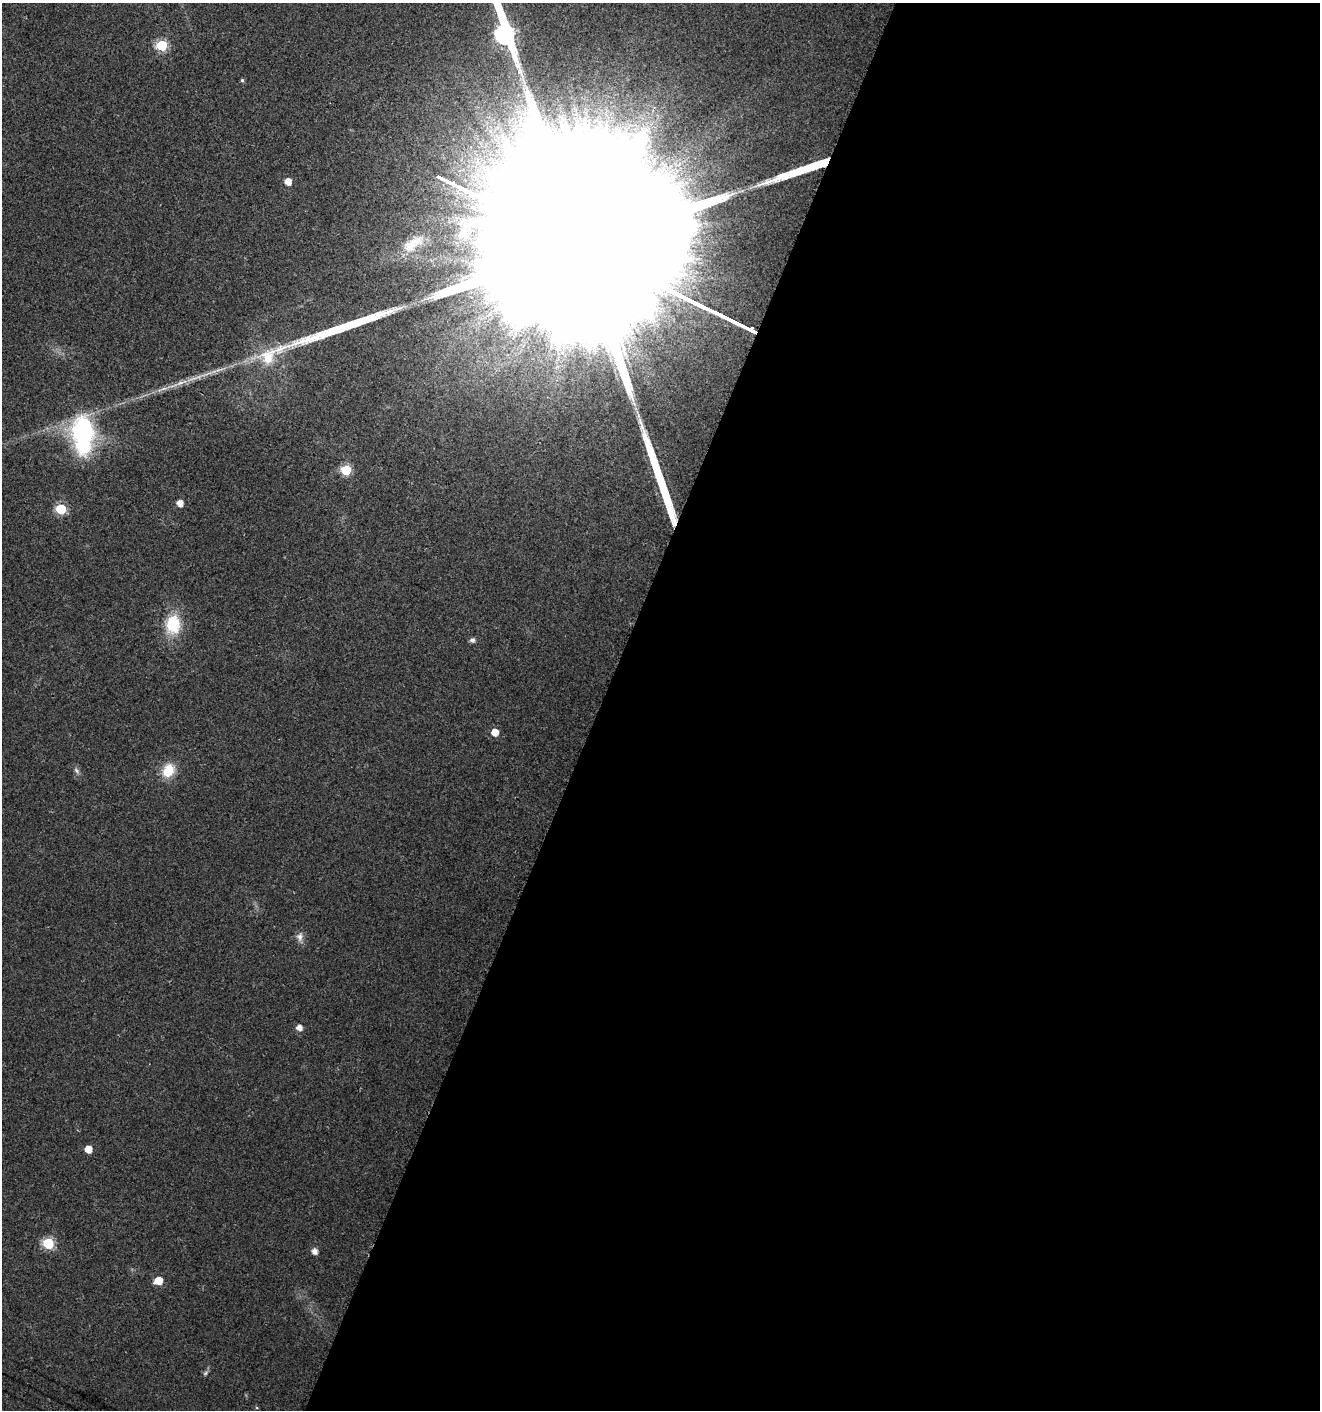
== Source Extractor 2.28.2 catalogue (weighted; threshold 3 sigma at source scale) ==
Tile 12 of 4 x 4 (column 4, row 3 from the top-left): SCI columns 4236-5553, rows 1414-2821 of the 5767 x 5648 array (HDU 1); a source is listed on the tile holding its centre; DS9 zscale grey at full resolution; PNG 1322 x 1412 px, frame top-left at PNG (2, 3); no overlay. Shown black and unused: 55% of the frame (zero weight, under 2 of 3 exposures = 1% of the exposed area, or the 3 px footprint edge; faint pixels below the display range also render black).
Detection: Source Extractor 2.28.2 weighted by HDU 2 'WHT'; one run over the whole footprint, this tile lists its part. Background 0.0196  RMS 0.0049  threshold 0.022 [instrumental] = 3 sigma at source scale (4.5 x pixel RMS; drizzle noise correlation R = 1.50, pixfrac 1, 0.0396/0.0396 arcsec/px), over >= 5 px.
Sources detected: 28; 3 long thin detections or spike segments (spike, bleed or trail) — not listed; the other 25 listed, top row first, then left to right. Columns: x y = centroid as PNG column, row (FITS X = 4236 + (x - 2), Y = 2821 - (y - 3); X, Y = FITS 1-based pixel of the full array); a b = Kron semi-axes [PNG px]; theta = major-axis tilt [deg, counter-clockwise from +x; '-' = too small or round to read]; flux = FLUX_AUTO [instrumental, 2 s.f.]
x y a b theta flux
162 45 6 6 - 39
242 80 5 4 - 0.78
288 181 5 5 - 6.3
463 234 16 14 72 9.2
413 244 36 15 32 16
587 249 242 36 -26 260000
488 314 27 8 38 10
268 357 27 21 61 16
163 389 22 4 19 4.2
83 435 33 18 -87 80
346 470 6 6 - 31
180 503 5 5 - 5.1
61 509 6 6 - 34
173 624 22 16 86 21
472 640 7 6 - 1.5
495 732 5 5 - 6.9
168 770 15 12 59 13
76 771 9 5 -46 1.4
300 937 12 9 85 2.8
299 1028 5 5 - 3.9
88 1149 5 5 - 7.6
48 1243 6 6 - 40
315 1251 5 5 - 3.4
158 1281 6 5 - 12
205 1373 8 5 29 1
Overlapping masked pixels (flux is a lower limit): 1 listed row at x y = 587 249
Isophote crosses this tile's border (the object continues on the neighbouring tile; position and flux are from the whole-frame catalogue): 1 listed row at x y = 587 249